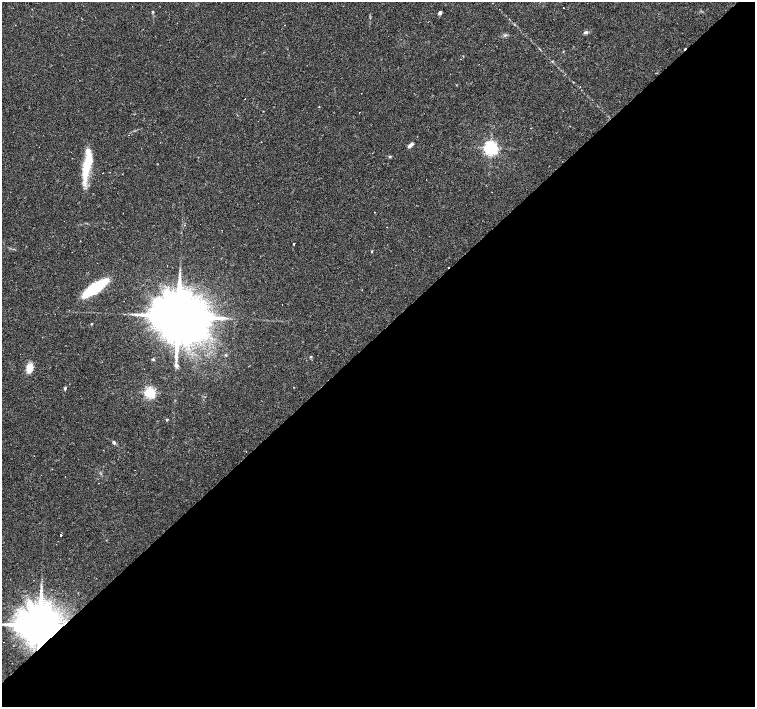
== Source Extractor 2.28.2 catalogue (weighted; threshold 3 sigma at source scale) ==
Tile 15 of 4 x 4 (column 3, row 4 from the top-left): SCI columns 3011-4515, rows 152-1561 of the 6021 x 6006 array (HDU 1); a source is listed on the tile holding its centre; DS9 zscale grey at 2 x 2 block average (1 PNG px = mean of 2 x 2 image px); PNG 757 x 709 px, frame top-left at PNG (2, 2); no overlay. Shown black and unused: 53% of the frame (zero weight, under 2 of 3 exposures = <1% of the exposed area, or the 3 px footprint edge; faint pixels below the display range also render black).
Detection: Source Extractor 2.28.2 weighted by HDU 2 'WHT'; one run over the whole footprint, this tile lists its part. Background 0.0408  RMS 0.0037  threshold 0.0165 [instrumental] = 3 sigma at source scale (4.5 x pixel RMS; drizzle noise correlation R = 1.50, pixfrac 1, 0.0396/0.0396 arcsec/px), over >= 5 px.
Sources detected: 53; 20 cosmic-ray / hot-pixel residue — not listed; the other 33 listed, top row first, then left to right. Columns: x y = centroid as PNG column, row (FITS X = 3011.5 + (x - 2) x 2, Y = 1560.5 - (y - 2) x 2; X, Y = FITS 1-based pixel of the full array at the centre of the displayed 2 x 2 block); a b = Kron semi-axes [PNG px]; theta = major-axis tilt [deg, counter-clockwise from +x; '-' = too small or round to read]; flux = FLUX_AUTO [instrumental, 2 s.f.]
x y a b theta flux
563 8 2 2 - 0.39
153 12 3 2 - 0.68
440 13 4 3 - 2.5
586 33 4 3 - 1.4
485 44 2 2 - 0.47
460 59 2 2 - 1.7
552 61 3 2 - 0.46
580 87 2 2 - 0.6
319 107 2 2 - 0.47
410 145 8 3 46 3
491 148 4 4 - 290
390 157 3 3 - 1.5
87 163 38 8 81 30
375 212 2 2 - 1.1
294 244 2 2 - 0.83
372 251 3 2 - 0.54
95 288 28 8 34 40
362 290 2 2 - 0.47
282 305 2 2 - 0.34
178 316 14 11 32 8800
91 324 3 2 - 0.57
226 355 3 2 - 0.74
311 357 3 3 - 0.7
153 359 4 3 - 0.9
176 365 7 5 -59 2.4
29 368 11 7 85 9.4
65 388 4 3 - 1.2
150 392 3 3 - 150
167 420 3 2 - 0.83
114 443 4 3 - 1.9
246 451 2 2 - 0.25
61 535 2 2 - 1
40 626 9 8 - 5300
Overlapping masked pixels (flux is a lower limit): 1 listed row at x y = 40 626
Isophote crosses this tile's border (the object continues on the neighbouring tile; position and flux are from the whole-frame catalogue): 1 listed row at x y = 40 626
Diffuse or blended objects may show on this block-average render without a row.